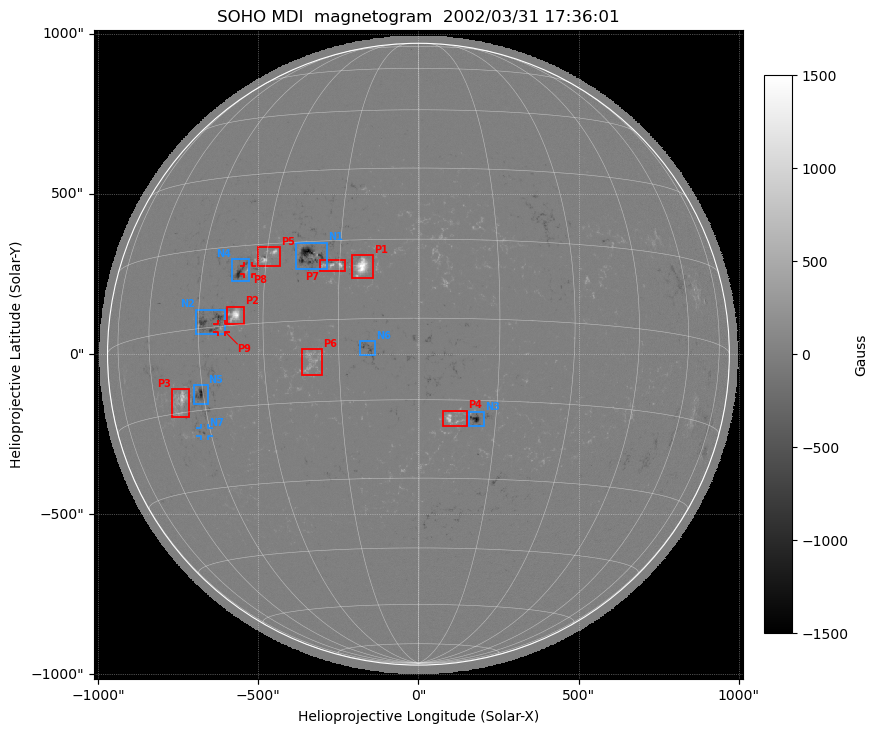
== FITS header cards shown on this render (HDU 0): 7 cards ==
TELESCOP= 'SOHO    '
INSTRUME= 'MDI     '
DATE-OBS= '2002/03/31'
TIME-OBS= '17:36:01.41'
CTYPE1  = 'solar-x '
CTYPE2  = 'solar-y '
BUNIT   = 'Gauss   '

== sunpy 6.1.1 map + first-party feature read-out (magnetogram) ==
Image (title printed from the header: SOHO MDI  magnetogram  2002/03/31 17:36:01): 1024 x 1024 px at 1.98 arcsec/px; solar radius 971 arcsec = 491 px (full disc in frame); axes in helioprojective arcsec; data unit Gauss (BUNIT, on the colour bar)
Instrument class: MAGNETOGRAM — CONTENT/DPC_OBSR says magnetogram
Display: grey scale clipped to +-1500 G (the 99.5th-percentile rule alone would give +-269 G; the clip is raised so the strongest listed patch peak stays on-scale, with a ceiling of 1500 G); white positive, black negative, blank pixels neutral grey
Flux patches: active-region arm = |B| over 17 px >= 100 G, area >= 75 px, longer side >= 12 px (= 24 arcsec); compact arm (3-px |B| >= 300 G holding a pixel >= 400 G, >= 4 px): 26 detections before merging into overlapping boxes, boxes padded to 12 px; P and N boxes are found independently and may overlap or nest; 9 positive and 7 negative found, all listed = drawn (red P1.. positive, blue N1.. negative; 3 of them under ~27 arcsec drawn as corner ticks so the feature stays visible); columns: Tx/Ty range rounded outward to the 5 arcsec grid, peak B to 10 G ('>+1500(sat)' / '<-1500(sat)' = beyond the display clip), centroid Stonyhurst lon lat
Positive patches:
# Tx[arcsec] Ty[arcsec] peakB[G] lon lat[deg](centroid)
P1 -210..-140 235..310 >+1500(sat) -11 +10
P2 -600..-545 90..150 >+1500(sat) -36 +2
P3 -770..-715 -195..-105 +980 -52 -13
P4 75..150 -225..-175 +1030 +6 -18
P5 -500..-430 275..335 +1040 -30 +12
P6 -365..-300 -65..15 +560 -20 -8
P7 -310..-225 260..295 +1120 -16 +10
P8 -545..-520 250..275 +560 -34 +10
P9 -630..-600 70..95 +660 -39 +0
Negative patches:
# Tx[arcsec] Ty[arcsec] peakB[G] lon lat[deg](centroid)
N1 -385..-285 265..350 <-1500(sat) -21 +12
N2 -695..-605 60..140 -980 -42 +1
N3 155..205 -225..-180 <-1500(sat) +11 -18
N4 -585..-525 225..300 -1060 -36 +10
N5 -705..-655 -160..-95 -1210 -46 -12
N6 -185..-135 -5..40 -690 -9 -5
N7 -680..-655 -255..-230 -660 -47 -19
Bipolar pairs (each listed P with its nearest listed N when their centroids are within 0.25 R_sun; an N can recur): P1-N1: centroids ~175 arcsec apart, P1 is west of N1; P2-N2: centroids ~75 arcsec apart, P2 is west of N2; P3-N5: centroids ~75 arcsec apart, P3 is east of N5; P4-N3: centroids ~75 arcsec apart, P4 is east of N3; P5-N4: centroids ~100 arcsec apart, P5 is north-west of N4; P6-N6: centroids ~175 arcsec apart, P6 is east of N6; P7-N1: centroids ~75 arcsec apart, P7 is west of N1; P8-N4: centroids ~25 arcsec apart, P8 is west of N4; P9-N2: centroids ~50 arcsec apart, P9 is south-west of N2